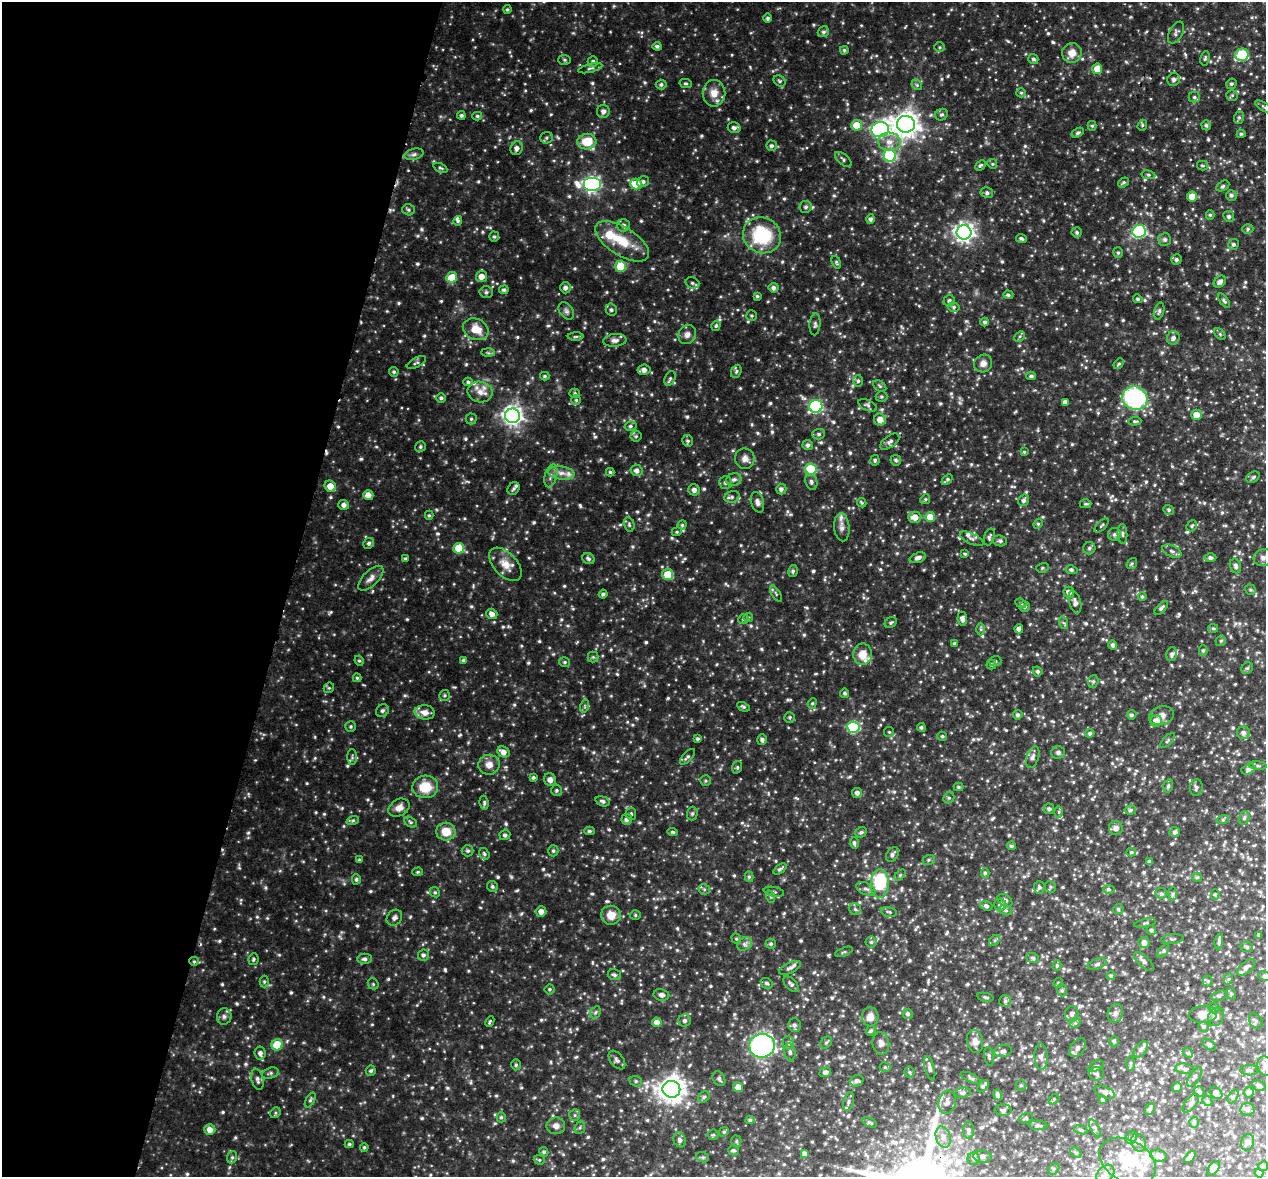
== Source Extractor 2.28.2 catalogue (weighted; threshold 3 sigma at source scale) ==
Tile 9 of 4 x 4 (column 1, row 3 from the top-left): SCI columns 2-1265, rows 1441-2615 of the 5066 x 5099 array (HDU 1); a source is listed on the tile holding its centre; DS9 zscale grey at full resolution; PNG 1268 x 1179 px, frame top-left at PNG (2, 2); each listed source drawn as its Kron ellipse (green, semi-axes under 4 px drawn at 4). Shown black and unused: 23% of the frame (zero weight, under 3 of 4 exposures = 2% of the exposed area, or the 3 px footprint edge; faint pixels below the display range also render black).
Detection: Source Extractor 2.28.2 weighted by HDU 2 'WHT'; one run over the whole footprint, this tile lists its part. Background 0.0884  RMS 0.011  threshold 0.0477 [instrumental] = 3 sigma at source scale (4.5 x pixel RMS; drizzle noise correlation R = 1.50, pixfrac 1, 0.05/0.05 arcsec/px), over >= 5 px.
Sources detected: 1001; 2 cosmic-ray / hot-pixel residue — neither listed nor drawn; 25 inside a brighter listed object's ellipse — not listed separately; of the other 974, all 500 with FLUX_AUTO >= 1.54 (the completeness limit of this list) listed and drawn (474 fainter detections not listed), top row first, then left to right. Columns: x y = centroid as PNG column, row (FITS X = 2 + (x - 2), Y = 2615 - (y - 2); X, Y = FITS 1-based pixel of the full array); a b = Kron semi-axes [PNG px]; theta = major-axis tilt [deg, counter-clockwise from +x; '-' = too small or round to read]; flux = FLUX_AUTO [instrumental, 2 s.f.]
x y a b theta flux
507 9 4 4 - 1.6
768 18 5 4 - 2
823 32 6 5 - 2.6
1176 33 12 6 62 3.3
657 46 4 4 - 2.6
940 47 5 5 - 1.6
844 50 4 4 - 1.7
1072 53 10 9 - 10
1242 55 7 6 - 62
1205 58 7 4 79 1.8
1033 59 5 5 - 2.3
564 60 6 5 - 1.9
593 61 5 5 - 2.2
590 68 12 4 14 2.5
1097 69 5 5 - 15
1174 80 6 6 - 3.8
779 81 6 5 - 1.7
686 83 6 4 -13 1.7
661 84 5 5 - 2.2
1231 84 5 5 - 1.8
917 85 6 4 -46 1.6
714 93 13 11 90 11
1021 93 5 4 - 1.7
1232 95 5 5 - 1.7
1194 97 5 5 - 2
1264 107 10 3 -31 1.8
603 111 6 6 - 4.5
461 115 4 4 - 2.1
941 115 6 5 - 2.2
477 116 5 4 - 1.7
1239 118 6 5 - 1.8
906 124 9 8 - 980
857 125 5 5 - 23
1142 125 6 4 69 1.6
1206 125 5 4 - 2.1
1092 126 5 4 - 1.6
734 128 6 5 - 3.4
880 130 9 7 13 260
1078 133 6 4 31 2.1
1241 134 4 3 - 1.6
547 138 6 5 - 2.2
587 142 9 8 - 25
889 142 11 9 -3 9.3
771 146 5 5 - 2.7
517 148 7 6 - 4.4
414 154 10 5 14 3.1
890 156 6 6 - 91
843 159 10 5 -41 2.5
992 164 5 4 - 1.6
980 165 6 3 43 1.7
1202 166 5 4 - 1.8
440 168 7 4 -26 1.9
1148 175 7 3 -9 1.6
643 182 6 5 - 2.7
1123 182 6 4 34 1.8
592 184 9 7 0 310
636 184 6 5 - 29
1223 186 7 4 28 2
987 193 6 5 - 2.6
1231 195 5 5 - 2.2
1192 196 5 5 - 14
806 207 6 6 - 2.6
408 210 6 5 - 2.2
1210 215 5 4 - 1.6
1229 216 5 5 - 2.6
870 219 4 4 - 2.8
458 221 5 4 - 2.3
624 225 6 6 - 2.8
1248 229 6 4 18 2
1139 231 7 6 - 120
964 232 7 7 - 480
1077 232 5 5 - 2.2
762 235 19 17 -27 61
494 237 5 5 - 1.9
1021 238 5 4 - 2.2
1165 239 6 6 - 2.3
622 241 30 14 -32 30
1233 244 5 5 - 2.1
1118 252 5 4 - 1.8
1176 260 5 5 - 2.4
836 262 7 4 -69 1.7
621 266 5 5 - 33
482 276 6 5 - 8.6
452 277 5 5 - 23
1220 282 7 5 44 3.9
692 283 7 5 -18 2.4
565 288 5 5 - 3.5
774 288 5 5 - 3.5
504 290 5 4 - 2.3
486 292 7 5 2 2.3
1008 295 5 4 - 2
757 296 4 4 - 1.6
1138 299 5 4 - 1.7
949 301 6 5 - 2.9
1224 301 8 4 -53 2.3
954 307 6 4 -13 2.2
611 310 6 5 - 2.4
566 311 9 6 -54 3.2
1159 311 8 5 75 2.2
752 316 5 5 - 1.8
985 322 4 4 - 2.3
815 324 11 5 86 2.9
716 326 5 4 - 1.7
476 329 13 10 -25 16
687 334 10 8 63 5.4
1220 334 7 4 -46 1.6
1020 336 6 4 46 1.9
576 337 8 3 1 1.6
1173 338 7 6 - 3.7
615 340 11 6 5 4.3
488 353 7 4 -2 1.8
416 363 11 4 28 2.5
983 363 9 8 - 6.2
1119 364 6 4 49 1.7
644 370 6 5 - 4.9
736 371 7 5 69 2
394 372 5 4 - 1.8
545 376 4 3 - 1.7
1031 376 4 4 - 2.5
670 378 8 5 65 2.2
858 381 6 5 - 2.1
468 382 5 4 - 2.1
880 386 7 5 -37 1.9
480 392 12 10 -11 9.6
575 393 5 4 - 1.6
881 396 6 5 - 1.9
441 398 5 5 - 2.2
1135 398 13 11 -29 140
576 400 4 4 - 1.7
1065 402 4 4 - 4
867 405 10 5 -24 2.7
816 406 6 6 - 140
1196 415 5 5 - 12
512 416 7 7 - 500
471 419 5 5 - 1.8
880 420 6 6 - 9.5
1135 421 6 4 3 1.6
630 426 6 5 - 2.3
819 434 6 5 - 2.2
636 436 5 5 - 1.7
688 441 6 5 - 2.3
890 442 11 6 36 3.7
808 445 5 5 - 2.7
420 447 6 5 - 2
1024 452 4 4 - 1.5
745 459 10 9 - 5.8
875 460 5 4 - 1.6
896 460 5 5 - 2
811 469 5 5 - 69
637 470 6 5 - 4.5
610 472 4 3 - 1.8
561 473 13 6 -8 6.9
551 476 12 6 74 4.3
1253 477 7 5 29 2.1
734 480 7 6 - 3.8
947 480 6 4 41 2.2
811 482 8 6 -72 2.9
726 483 6 6 - 3.1
330 486 6 5 - 12
514 489 7 5 53 2.4
781 489 5 5 - 3.2
694 490 5 5 - 4
368 495 5 5 - 7.7
732 497 8 6 19 3.1
925 499 5 4 - 1.6
1024 500 6 5 - 2.9
757 502 10 6 -74 3.9
862 503 5 3 - 1.5
1086 504 6 4 1 1.6
344 505 5 5 - 4.4
1169 510 5 4 - 1.6
429 515 4 4 - 1.6
915 517 6 5 - 9.8
930 517 5 5 - 20
629 524 7 5 -75 2
1038 524 5 4 - 1.5
682 525 4 4 - 1.7
1102 525 9 3 44 1.7
1192 526 6 5 - 1.8
842 527 14 7 -85 5.6
677 532 5 4 - 1.6
1114 534 6 6 - 3
1122 534 10 5 -86 2.7
989 537 9 5 71 2.5
972 539 13 5 -24 3.6
1000 541 7 5 -10 2.2
369 543 6 5 - 2.1
459 548 5 5 - 28
1089 548 6 6 - 2.5
1172 551 10 5 -26 3.7
965 554 4 3 - 1.6
918 558 8 5 18 4.4
1210 558 6 4 -1 2.7
1263 558 9 8 - 4.5
405 559 3 3 - 1.7
588 559 6 5 - 2.5
1132 563 6 4 54 1.6
505 564 20 11 -46 13
1235 566 7 5 -69 2.5
1042 568 6 5 - 1.9
1071 570 6 4 -11 2
793 571 6 4 78 1.9
668 574 5 5 - 25
371 578 16 7 45 6.2
1250 590 6 5 - 1.8
1069 592 5 5 - 4.7
603 594 4 4 - 2.1
776 594 9 4 -58 1.9
1142 597 4 4 - 1.9
1075 602 11 6 -74 4.4
1021 603 6 4 -23 1.5
1025 607 5 5 - 2.1
1161 608 8 4 46 2.5
492 614 6 5 - 5
748 617 5 5 - 1.6
743 619 5 4 - 1.5
962 619 7 5 -81 4
891 623 6 5 - 1.9
1064 623 6 4 -70 1.7
1213 628 5 4 - 1.6
981 629 6 4 -89 1.9
1019 629 4 4 - 4.1
1221 641 5 5 - 1.7
955 643 4 4 - 1.8
1113 645 5 4 - 2.7
1203 650 5 4 - 1.9
863 654 10 9 - 16
1172 654 7 5 74 3
593 657 5 5 - 1.6
464 660 4 3 - 2.7
359 661 5 4 - 1.6
995 661 6 5 - 1.8
564 662 6 4 -14 1.9
991 664 5 5 - 1.8
1247 668 6 5 - 1.8
1037 671 5 4 - 2.1
357 678 4 4 - 1.6
1093 681 6 5 - 2.2
329 688 5 5 - 1.7
845 693 4 4 - 1.8
445 695 5 5 - 1.8
812 703 5 4 - 1.6
585 706 7 4 72 1.8
743 707 7 4 -25 1.8
382 711 7 6 - 2.5
425 712 10 7 -7 8.7
1018 715 5 4 - 2.3
1132 715 5 4 - 2.2
1161 716 12 9 15 7
790 717 5 5 - 1.6
1156 721 6 5 - 11
351 726 5 5 - 2
853 727 6 6 - 85
921 727 4 4 - 1.9
889 732 5 5 - 1.5
1090 733 4 4 - 2.3
1243 733 6 6 - 4.1
942 736 5 4 - 1.8
697 739 4 3 - 1.9
762 740 5 4 - 2.9
1167 741 9 4 45 2
503 752 6 5 - 6.2
1058 752 7 6 - 2.7
352 757 8 4 -90 2
687 757 9 4 46 2.4
1033 757 11 6 73 4
489 765 10 10 - 8.2
1258 766 9 3 -5 1.8
737 767 6 5 - 1.7
1248 769 7 5 21 3.3
533 777 3 3 - 2.1
550 780 6 6 - 5.3
706 781 5 5 - 1.6
1168 786 6 5 - 2.3
425 787 13 11 3 25
958 787 5 4 - 1.9
1196 788 8 6 88 3.1
556 790 5 5 - 2.1
857 793 5 5 - 3.7
949 798 6 5 - 1.7
603 801 7 4 -19 2.5
484 803 7 4 -82 2
399 808 11 8 30 7.1
1049 809 5 5 - 2.2
1130 810 6 4 7 2.2
1059 812 6 4 90 1.9
692 813 7 5 88 2
631 814 6 5 - 1.8
1244 818 7 5 73 2.1
627 819 5 5 - 3.9
1223 819 6 4 19 1.8
353 820 6 4 19 1.8
410 822 7 4 -28 2
1116 828 7 7 - 4.7
446 831 9 9 - 17
589 831 5 4 - 2
673 832 5 4 - 1.7
861 832 6 5 - 1.9
1175 832 5 5 - 2.9
505 835 5 5 - 2.9
854 843 6 4 -86 2.2
1011 846 4 4 - 2
468 851 6 5 - 2.5
553 851 5 5 - 2.1
1131 852 5 4 - 1.6
484 854 6 5 - 1.9
892 854 8 5 56 3
359 860 4 4 - 1.6
929 860 6 5 - 1.8
1150 862 4 3 - 2.5
780 869 7 4 37 2.4
418 872 5 4 - 1.6
985 873 5 4 - 1.8
900 875 6 4 46 1.6
749 877 5 4 - 1.7
1197 877 5 4 - 1.6
356 879 5 4 - 2
880 884 14 9 88 57
492 886 6 5 - 2.1
1039 887 6 5 - 2.3
1050 887 6 5 - 2.1
704 889 5 5 - 1.9
866 889 10 6 -21 3.6
1109 889 6 4 -2 1.6
435 892 5 4 - 1.7
774 892 10 4 -11 2.4
1161 893 6 5 - 1.9
1173 894 7 4 88 1.7
1215 895 5 4 - 1.7
771 897 6 4 -72 1.6
1005 900 8 5 -35 3.8
1000 905 6 6 - 4
986 906 6 4 -18 2.5
855 909 6 5 - 2.3
1118 909 5 5 - 1.9
1006 910 7 5 -20 1.8
541 911 5 5 - 6.2
889 912 8 4 -13 2
611 915 10 9 - 12
635 915 5 5 - 1.7
394 918 8 7 - 3.4
1145 923 11 3 12 1.7
1151 930 5 4 - 2.3
1259 935 3 3 - 1.7
736 939 5 4 - 1.6
1172 939 11 4 4 2
995 940 6 4 45 1.8
1219 941 8 4 82 1.9
871 942 5 5 - 2.2
1144 942 6 5 - 5.7
744 944 8 6 36 3.4
771 944 5 5 - 1.9
1247 947 6 5 - 1.9
1163 951 8 4 54 1.9
844 952 9 3 22 1.6
423 955 6 5 - 2.8
1033 958 6 4 -19 2
253 959 6 5 - 1.7
364 959 7 5 1 3.1
194 961 5 4 - 1.6
1144 961 12 5 -44 4
1097 964 10 5 19 3
1057 965 5 4 - 1.7
1246 967 11 5 39 4
790 968 12 5 24 3.3
614 975 6 5 - 2.6
1111 976 4 3 - 1.9
1264 976 6 5 - 2.3
1228 979 6 4 69 1.6
1208 981 5 5 - 1.5
264 982 6 4 -89 1.8
767 983 6 5 - 2.4
1058 983 5 4 - 1.6
373 984 6 5 - 1.6
791 984 10 5 -45 2.7
549 989 5 5 - 1.7
1062 990 6 5 - 2
1231 994 6 5 - 1.6
661 995 8 6 -10 3.3
1219 996 8 5 18 2.1
985 997 8 3 -12 1.7
1005 1001 6 6 - 2.5
1214 1008 5 5 - 1.8
595 1012 6 5 - 1.8
1115 1013 9 7 71 3.8
908 1014 5 5 - 2.4
1072 1014 8 6 74 3.7
1203 1014 14 8 3 8.5
224 1016 8 7 - 3.5
870 1017 9 8 - 8
1216 1017 9 7 62 3.8
685 1021 6 6 - 3.1
1256 1021 8 6 -57 2.2
490 1022 6 3 64 1.6
657 1022 5 5 - 6.4
1075 1023 5 4 - 1.7
794 1025 7 6 - 3.4
1204 1026 5 5 - 1.6
871 1031 5 4 - 2
975 1041 11 8 -78 7.4
1114 1041 5 5 - 2
788 1042 7 5 -89 2.4
826 1043 6 5 - 2.1
881 1043 11 8 -81 5.2
277 1045 6 5 - 38
1209 1045 8 4 -39 2
762 1046 13 12 - 210
1078 1048 10 7 51 4.7
1141 1049 9 5 53 2.9
1003 1051 9 6 12 3.2
790 1052 9 5 -82 2.9
260 1053 6 5 - 3.6
1188 1053 6 4 -42 1.6
989 1057 10 4 -81 2
1041 1057 13 6 -87 4.7
617 1060 10 6 -52 3.7
1131 1063 7 3 90 1.7
516 1065 5 4 - 1.7
1096 1066 8 5 27 2.2
1265 1066 10 7 -72 4.6
885 1067 5 5 - 1.6
930 1068 12 4 -75 3.4
1185 1069 10 5 -7 2.4
1249 1070 9 5 -1 2.4
371 1071 5 5 - 2
825 1072 6 4 20 3.1
909 1072 5 5 - 1.6
270 1073 8 5 18 2.5
1097 1074 7 6 - 2.8
1195 1077 11 5 55 3
971 1078 11 4 -25 2.2
257 1079 11 6 -76 4.1
719 1079 8 5 -58 2.6
636 1081 6 5 - 1.9
857 1081 7 5 24 3
1021 1085 5 5 - 1.6
983 1086 7 4 48 2.3
1259 1086 7 5 -21 3.3
738 1087 5 5 - 9.3
1177 1087 5 4 - 4.1
671 1089 9 8 - 1100
1105 1092 11 5 -22 3.9
1199 1092 5 5 - 2.5
1249 1092 5 5 - 2.9
963 1093 8 5 7 2.4
1216 1093 7 5 -43 5
998 1095 5 3 - 3.2
704 1097 6 5 - 1.9
1233 1097 7 4 62 2
1054 1099 6 4 44 1.6
1103 1099 4 4 - 2.4
310 1100 8 4 60 2
849 1101 9 5 75 3.1
1207 1101 6 4 -45 1.6
947 1102 12 8 74 5.7
1191 1103 11 5 51 3.1
1150 1109 6 4 63 2.7
1247 1109 7 6 - 3.7
1003 1110 8 5 -3 2.7
275 1113 6 4 48 1.8
575 1115 6 5 - 2.1
501 1117 5 4 - 1.8
1026 1118 7 4 19 1.7
750 1120 4 4 - 2
870 1122 8 4 -25 2.1
1194 1122 5 4 - 1.7
1038 1125 9 4 -3 2.7
556 1126 9 8 - 6.6
580 1128 6 5 - 1.7
1095 1128 10 4 -64 2.3
210 1130 5 5 - 7.3
969 1130 8 5 -90 2.6
1081 1130 7 4 -18 1.6
724 1132 5 4 - 1.7
713 1135 5 5 - 1.6
943 1137 11 7 -72 6.3
1131 1137 6 5 - 2.4
680 1140 8 6 -67 3.4
736 1141 5 5 - 1.6
1248 1142 8 6 72 3.8
1139 1143 9 7 -66 4.3
349 1144 4 4 - 1.7
364 1147 4 4 - 1.6
733 1150 5 5 - 2.1
544 1152 5 4 - 1.9
805 1153 4 3 - 2.8
1076 1153 6 4 -47 2
1159 1156 8 6 -8 5.2
232 1157 6 5 - 2
703 1157 6 5 - 1.7
982 1157 9 6 -10 3
1190 1157 7 3 48 3.1
974 1158 6 6 - 2.6
539 1160 6 4 -20 1.7
1127 1161 30 20 -29 50
1263 1166 5 5 - 6.9
1213 1168 8 5 49 5.8
1054 1169 6 5 - 1.9
1259 1173 4 4 - 4.4
1105 1174 10 7 48 4.6
Overlapping masked pixels (flux is a lower limit): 2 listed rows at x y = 512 416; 194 961
Isophote crosses this tile's border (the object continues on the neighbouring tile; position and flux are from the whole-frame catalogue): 5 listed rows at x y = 1264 107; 1263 558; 1264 976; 1265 1066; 1263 1166